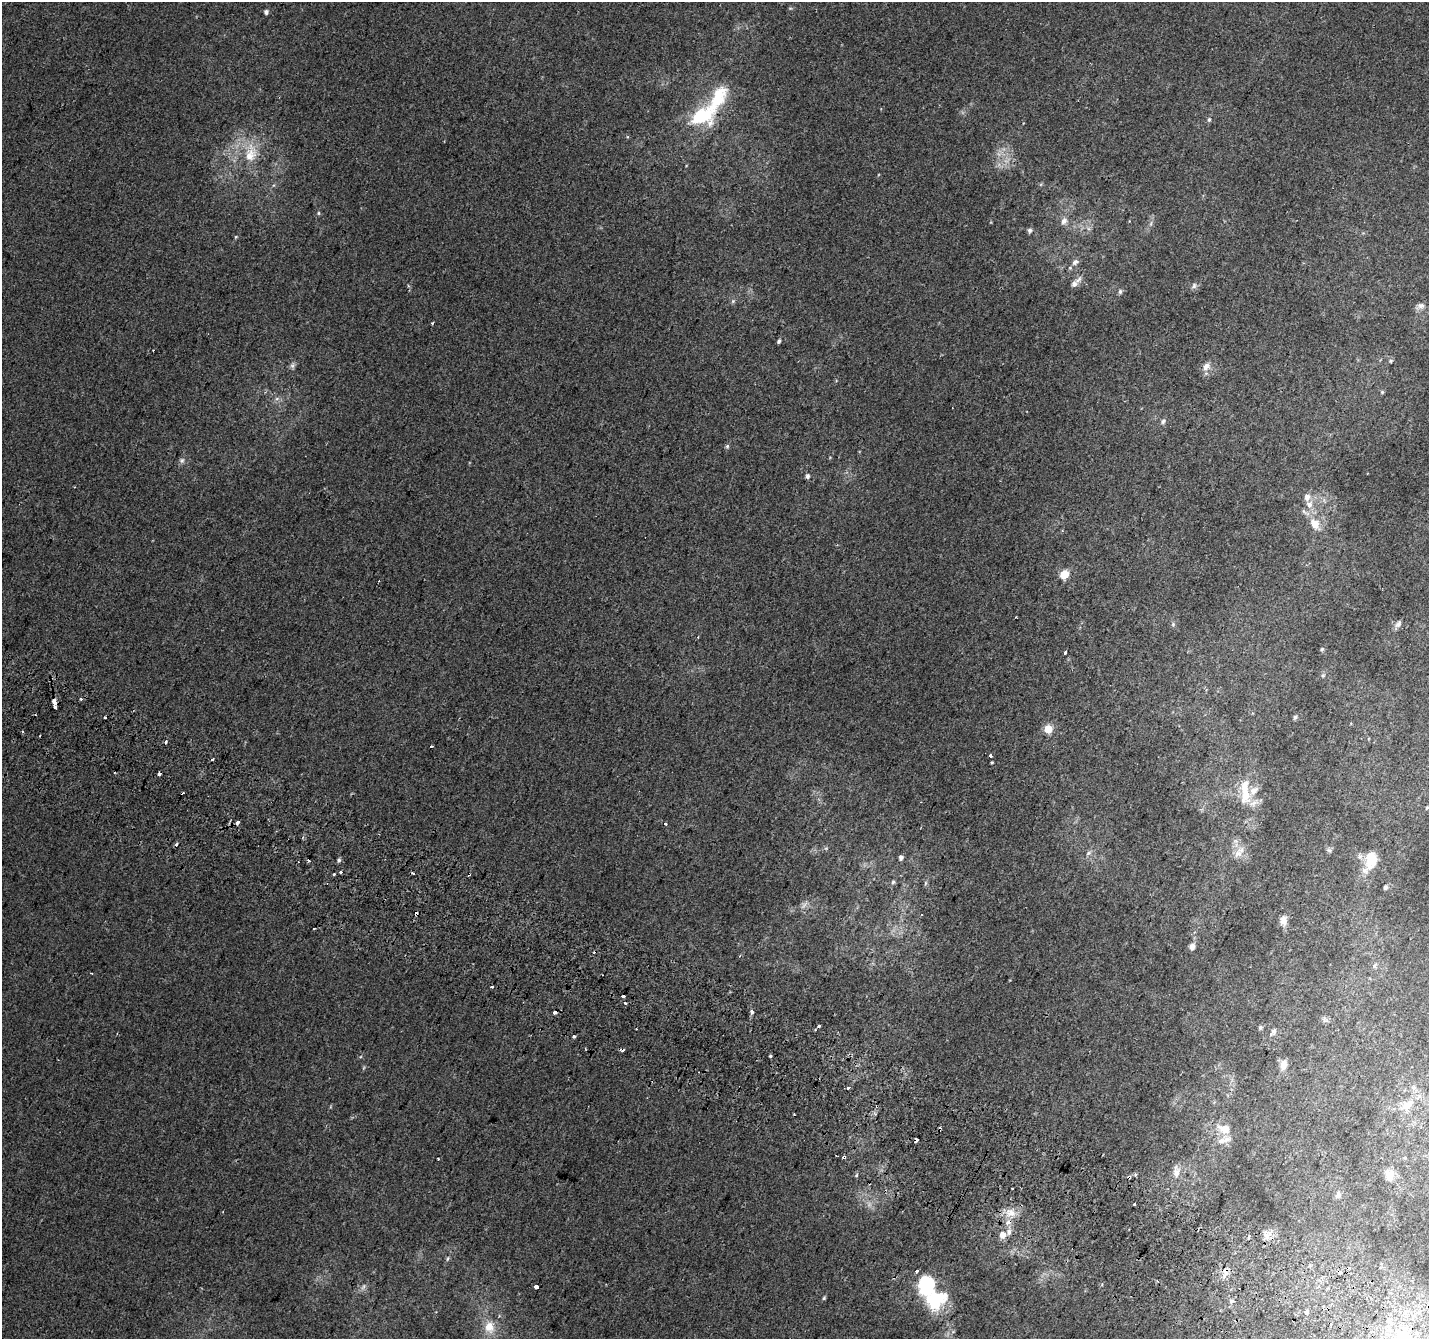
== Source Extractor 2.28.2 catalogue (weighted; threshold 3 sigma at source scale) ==
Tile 6 of 4 x 4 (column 2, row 2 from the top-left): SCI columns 1456-2882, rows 2982-4318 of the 5756 x 5897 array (HDU 1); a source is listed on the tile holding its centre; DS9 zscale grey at full resolution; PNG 1431 x 1341 px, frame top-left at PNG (2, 2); no overlay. Shown black and unused: <1% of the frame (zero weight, under 2 of 3 exposures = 2% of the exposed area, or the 3 px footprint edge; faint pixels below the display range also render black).
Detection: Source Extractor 2.28.2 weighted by HDU 2 'WHT'; one run over the whole footprint, this tile lists its part. Background 0.00306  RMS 0.0037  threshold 0.0169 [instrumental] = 3 sigma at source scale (4.5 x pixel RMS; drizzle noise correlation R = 1.50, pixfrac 1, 0.0396/0.0396 arcsec/px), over >= 5 px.
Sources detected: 136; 1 too faint to see at this stretch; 22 cosmic-ray / hot-pixel residue — not listed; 8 inside a brighter listed object's ellipse — not listed separately; the other 105 listed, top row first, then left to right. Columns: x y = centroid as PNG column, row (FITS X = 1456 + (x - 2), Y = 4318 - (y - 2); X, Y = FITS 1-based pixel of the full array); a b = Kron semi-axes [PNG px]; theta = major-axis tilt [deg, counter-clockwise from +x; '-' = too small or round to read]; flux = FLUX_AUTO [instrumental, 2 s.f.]
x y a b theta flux
790 8 6 3 -18 0.39
266 12 5 4 - 1.2
701 116 36 21 24 19
1209 120 6 5 - 0.69
250 154 29 16 79 11
318 213 5 4 - 0.48
1064 221 11 9 58 1.9
1030 230 6 5 - 0.89
236 237 5 4 - 0.4
1075 262 10 7 27 1.6
1074 284 10 8 24 1.8
1194 286 9 7 67 1.1
1120 291 6 5 - 0.81
733 301 6 4 46 0.59
1420 306 13 8 11 1.7
432 323 3 3 - 0.82
779 341 5 4 - 0.72
153 350 3 3 - 0.93
1390 361 5 4 - 0.56
292 365 7 7 - 1
1206 366 13 9 57 2.7
1382 392 5 5 - 0.53
277 399 7 4 1 0.85
1163 421 7 6 - 1.1
727 446 6 5 - 0.67
182 460 8 7 - 1.1
807 476 6 5 - 1.1
1309 504 9 8 - 2.7
1315 524 18 12 -58 5.5
1064 574 5 5 - 17
1173 624 5 5 - 0.64
1398 624 11 6 58 1.4
1322 649 5 5 - 0.48
1065 653 4 3 - 1.3
1323 675 6 4 43 0.54
81 699 4 3 - 0.68
54 702 9 3 -81 7.8
1295 717 6 5 - 0.75
1048 729 5 5 - 11
23 732 3 3 - 1.7
166 742 4 3 - 2
431 746 3 2 - 0.58
990 756 4 3 - 2.4
212 760 4 2 - 0.37
1245 795 24 13 87 8.1
1427 808 4 3 - 0.44
237 823 4 3 - 6.8
665 824 4 3 - 2.8
176 844 3 3 - 2.3
1329 850 7 6 - 0.77
1088 853 8 5 28 1
1238 854 12 11 - 3.5
901 858 6 5 - 1.1
339 860 5 4 - 0.78
1370 861 28 15 70 9.6
340 872 3 3 - 4.3
413 873 3 3 - 0.64
334 874 3 2 - 0.54
893 882 5 5 - 0.58
1385 887 6 5 - 0.89
1284 921 14 9 88 2.6
1192 946 8 7 - 1.7
739 956 4 3 - 0.33
1375 965 8 4 53 0.72
492 987 3 3 - 0.82
623 996 4 3 - 3.2
625 1003 3 2 - 2.3
752 1012 6 5 - 0.77
1324 1019 7 4 -56 0.81
819 1026 3 3 - 2.8
1260 1027 5 5 - 0.67
1273 1032 11 6 54 1.3
574 1036 3 3 - 1.1
770 1056 3 3 - 0.95
1283 1065 12 8 80 2.9
848 1087 4 3 - 3.4
1407 1105 25 15 40 8.7
940 1129 4 3 - 4.3
1224 1129 18 11 -16 4.8
916 1140 4 3 - 3.4
844 1157 3 3 - 1.3
1176 1172 16 8 -87 3.1
1135 1174 4 3 - 0.81
856 1175 5 3 - 0.48
1389 1175 15 12 -65 3.8
1129 1177 4 3 - 5.7
1012 1188 3 3 - 0.8
1338 1195 8 7 - 1.3
1134 1204 3 3 - 0.78
1011 1212 16 13 3 5
1009 1232 9 5 76 1.6
1002 1235 6 6 - 3.5
1249 1235 4 3 - 1.6
1267 1236 7 4 -72 1.4
447 1259 7 3 71 0.53
916 1271 3 3 - 2
363 1287 10 5 46 1.1
536 1287 3 3 - 12
824 1298 5 4 - 0.5
935 1300 24 19 33 21
1232 1301 7 4 27 0.81
1323 1306 3 3 - 1.1
1306 1312 4 3 - 7.2
1389 1320 7 6 - 1.4
489 1327 17 14 -81 6.1
Overlapping masked pixels (flux is a lower limit): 6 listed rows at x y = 54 702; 237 823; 940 1129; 916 1140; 844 1157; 1129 1177